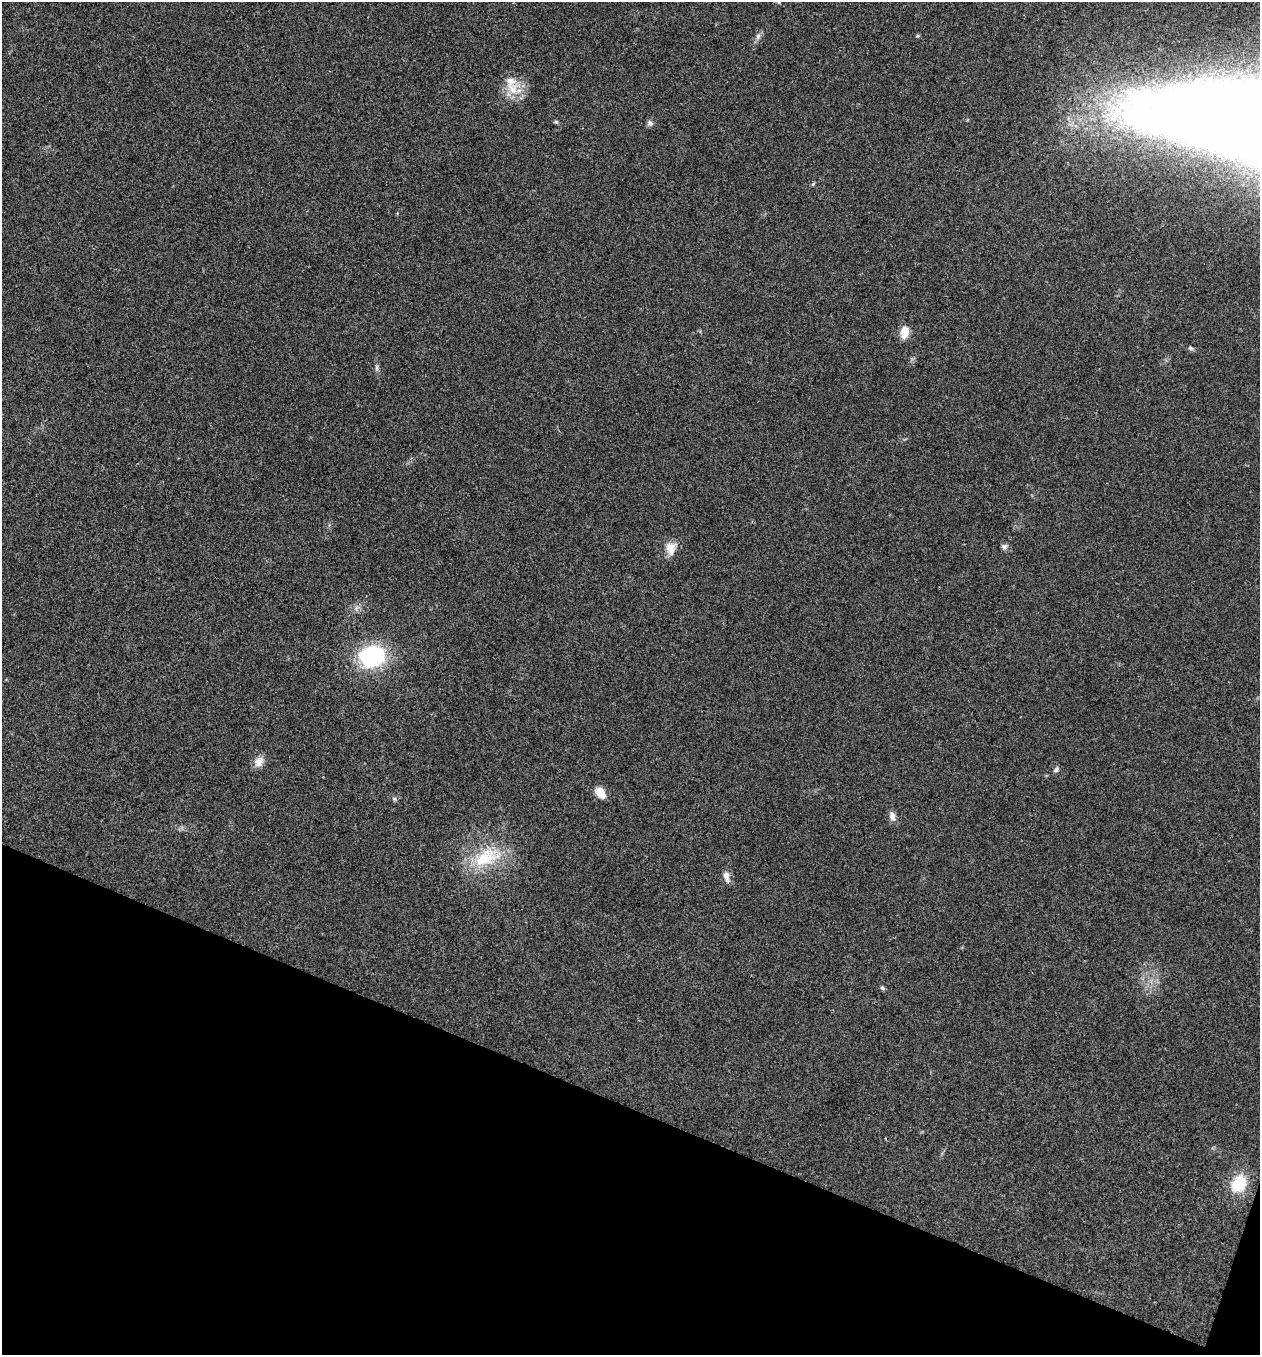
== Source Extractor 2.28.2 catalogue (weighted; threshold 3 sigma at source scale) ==
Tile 15 of 4 x 4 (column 3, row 4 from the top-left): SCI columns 2783-4040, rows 3-1355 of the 5432 x 5418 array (HDU 1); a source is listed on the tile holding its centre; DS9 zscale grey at full resolution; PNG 1262 x 1357 px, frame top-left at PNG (2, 2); no overlay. Shown black and unused: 19% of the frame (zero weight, under 3 of 4 exposures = <1% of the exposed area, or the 3 px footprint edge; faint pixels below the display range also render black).
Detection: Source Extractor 2.28.2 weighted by HDU 2 'WHT'; one run over the whole footprint, this tile lists its part. Background 0.0224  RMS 0.0041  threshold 0.0183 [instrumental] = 3 sigma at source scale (4.5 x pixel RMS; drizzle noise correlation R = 1.50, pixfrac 1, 0.05/0.05 arcsec/px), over >= 5 px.
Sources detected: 22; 1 inside a brighter listed object's ellipse — not listed separately; the other 21 listed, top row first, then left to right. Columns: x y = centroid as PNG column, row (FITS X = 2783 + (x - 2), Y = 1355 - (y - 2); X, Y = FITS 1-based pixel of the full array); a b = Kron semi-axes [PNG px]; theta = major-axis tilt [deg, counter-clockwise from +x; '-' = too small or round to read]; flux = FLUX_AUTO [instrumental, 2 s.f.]
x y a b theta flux
779 2 4 4 - 0.48
758 36 8 6 74 1.4
512 89 22 17 -45 8.9
556 122 6 4 -1 0.67
650 123 8 7 - 1.3
813 184 6 4 45 0.53
904 332 15 10 82 4.8
1191 348 8 5 -26 0.81
377 368 10 5 -85 1.2
1004 546 8 6 -13 1.4
671 548 18 13 85 5.1
372 656 24 20 12 41
259 762 15 12 55 3.5
1056 769 9 6 43 1
600 793 13 9 -52 5.5
394 799 7 5 -21 0.82
892 816 14 8 -74 2.4
487 857 46 24 24 23
726 877 15 7 -77 2.7
882 988 7 5 -40 0.76
1238 1184 10 8 52 25
Overlapping masked pixels (flux is a lower limit): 1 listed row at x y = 372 656
Isophote crosses this tile's border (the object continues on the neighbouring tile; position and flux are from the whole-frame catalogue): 1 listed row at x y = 779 2